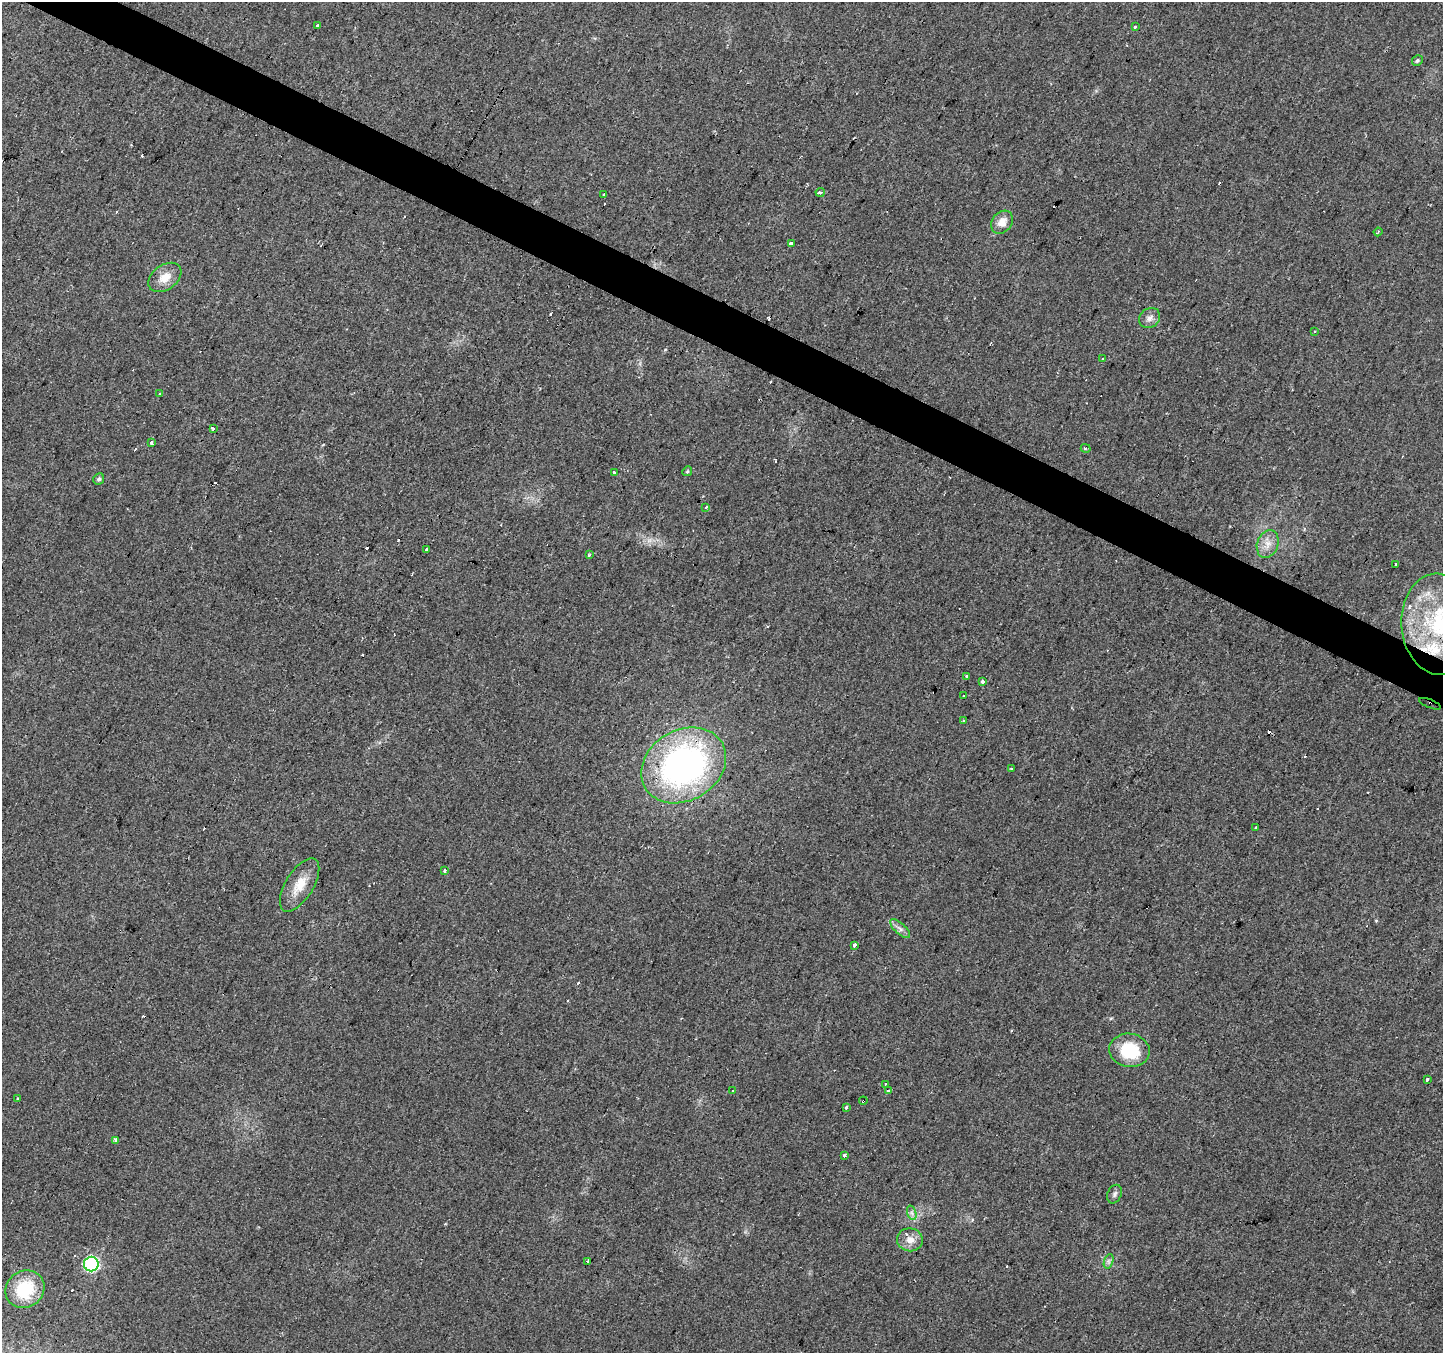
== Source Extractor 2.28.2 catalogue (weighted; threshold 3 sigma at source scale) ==
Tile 11 of 4 x 4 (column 3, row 3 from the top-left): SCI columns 2881-4321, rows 1550-2900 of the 5769 x 5864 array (HDU 1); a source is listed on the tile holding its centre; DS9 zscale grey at full resolution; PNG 1445 x 1355 px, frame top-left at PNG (2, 2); each listed source drawn as its Kron ellipse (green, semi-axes under 4 px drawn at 4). Shown black and unused: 3% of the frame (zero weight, under 2 of 3 exposures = <1% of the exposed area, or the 3 px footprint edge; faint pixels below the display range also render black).
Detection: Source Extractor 2.28.2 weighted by HDU 2 'WHT'; one run over the whole footprint, this tile lists its part. Background 0.0299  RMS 0.0062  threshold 0.0278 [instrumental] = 3 sigma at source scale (4.5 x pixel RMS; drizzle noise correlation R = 1.50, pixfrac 1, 0.0396/0.0396 arcsec/px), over >= 5 px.
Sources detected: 86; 29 cosmic-ray / hot-pixel residue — neither listed nor drawn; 3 inside a brighter listed object's ellipse — not listed separately; the other 54 listed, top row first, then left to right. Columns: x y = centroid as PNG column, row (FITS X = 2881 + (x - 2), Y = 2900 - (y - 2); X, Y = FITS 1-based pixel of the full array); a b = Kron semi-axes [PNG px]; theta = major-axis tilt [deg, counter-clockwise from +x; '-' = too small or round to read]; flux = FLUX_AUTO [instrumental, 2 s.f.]
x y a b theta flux
318 26 3 3 - 8.1
1135 27 3 3 - 1.5
1417 61 6 5 - 1.2
820 192 4 3 - 5.7
604 194 4 3 - 1.9
1002 222 12 9 50 6.5
1378 232 4 2 - 0.62
791 244 3 3 - 2.1
165 277 18 12 36 8.7
1150 318 11 9 39 3.6
1315 332 3 2 - 0.69
1103 359 4 3 - 1.8
159 394 3 3 - 1.8
213 428 4 4 - 12
151 443 3 3 - 3.3
1086 448 5 3 - 0.91
687 471 5 4 - 0.76
615 472 3 3 - 5.2
99 479 6 5 - 1.6
706 507 3 2 - 1.3
1268 544 14 10 70 6.1
426 549 3 3 - 2.6
589 555 4 3 - 1.2
1396 564 3 3 - 2.1
1439 624 51 38 -85 79
967 677 3 3 - 4.8
983 682 4 3 - 4.4
963 696 3 3 - 0.87
1430 704 11 3 -22 15
964 721 3 3 - 1.5
684 765 45 35 31 200
1011 769 3 2 - 0.83
1255 828 3 3 - 2.3
445 871 3 3 - 10
300 885 30 14 58 13
900 929 13 5 -42 2.7
855 945 3 3 - 12
1129 1050 20 16 -9 29
1427 1080 3 3 - 7.5
885 1084 2 2 - 0.5
732 1090 3 2 - 1.1
889 1091 4 3 - 3.8
17 1098 3 3 - 0.85
863 1101 4 3 - 3.5
846 1107 3 3 - 3
116 1140 3 3 - 10
844 1155 3 3 - 20
1114 1194 9 7 67 2
912 1213 7 4 -71 1.7
910 1240 13 11 -8 6.1
588 1261 4 3 - 2.9
1109 1261 7 4 72 1.5
91 1264 7 7 - 100
25 1289 20 18 36 28
Overlapping masked pixels (flux is a lower limit): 3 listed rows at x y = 1430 704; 684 765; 863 1101
Isophote crosses this tile's border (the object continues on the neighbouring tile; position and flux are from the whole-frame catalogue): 1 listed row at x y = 1439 624